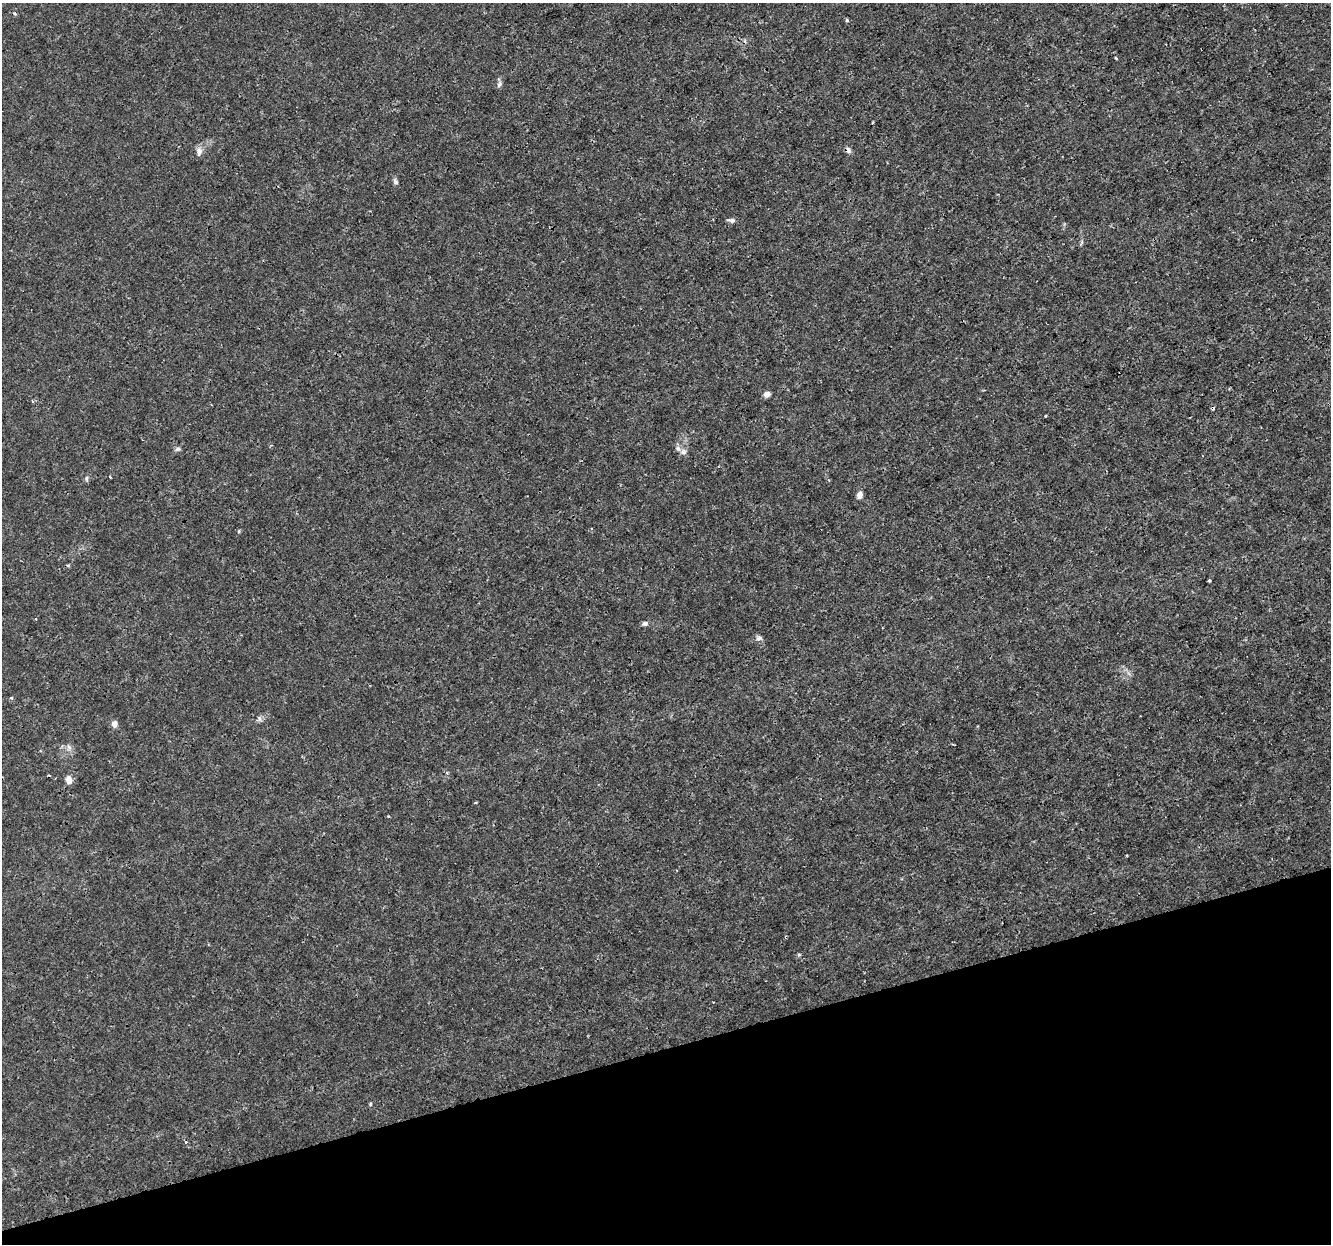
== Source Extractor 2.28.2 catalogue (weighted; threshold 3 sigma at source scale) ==
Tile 14 of 4 x 4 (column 2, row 4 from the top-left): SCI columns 1331-2659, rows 60-1301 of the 5320 x 5137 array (HDU 1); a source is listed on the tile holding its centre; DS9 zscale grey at full resolution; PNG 1333 x 1246 px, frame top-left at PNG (2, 3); no overlay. Shown black and unused: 16% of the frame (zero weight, under 3 of 4 exposures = <1% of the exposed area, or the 3 px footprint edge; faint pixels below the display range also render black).
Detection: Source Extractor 2.28.2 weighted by HDU 2 'WHT'; one run over the whole footprint, this tile lists its part. Background 0.00347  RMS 8.4e-04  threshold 0.00379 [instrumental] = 3 sigma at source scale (4.5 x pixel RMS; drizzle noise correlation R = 1.50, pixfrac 1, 0.0396/0.0396 arcsec/px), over >= 5 px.
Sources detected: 30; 2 cosmic-ray / hot-pixel residue — not listed; the other 28 listed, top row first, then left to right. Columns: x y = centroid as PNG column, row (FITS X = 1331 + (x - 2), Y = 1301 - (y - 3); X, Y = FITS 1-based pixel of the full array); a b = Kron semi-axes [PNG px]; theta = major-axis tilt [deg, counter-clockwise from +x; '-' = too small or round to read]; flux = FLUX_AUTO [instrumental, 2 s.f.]
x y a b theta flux
15 14 4 4 - 0.19
847 21 4 3 - 0.14
1116 58 3 2 - 0.12
499 84 9 5 69 0.22
848 150 8 7 - 0.26
199 151 12 7 80 0.37
395 182 7 6 - 0.18
732 220 9 6 -3 0.21
767 394 8 6 27 0.34
1046 416 3 2 - 0.074
178 449 8 5 35 0.17
683 452 8 7 - 0.32
87 478 7 4 -82 0.14
860 495 8 6 71 0.38
1209 581 3 3 - 0.12
644 623 7 6 - 0.21
759 638 9 5 11 0.22
11 698 4 3 - 0.13
259 718 7 4 -72 0.17
114 724 8 7 - 0.36
69 747 7 4 -71 0.19
447 772 5 4 - 0.14
69 780 11 7 -76 0.42
475 802 4 3 - 0.086
388 816 3 3 - 0.1
786 937 4 3 - 0.082
799 955 4 4 - 0.11
370 1104 5 3 - 0.084
Overlapping masked pixels (flux is a lower limit): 2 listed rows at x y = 848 150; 786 937